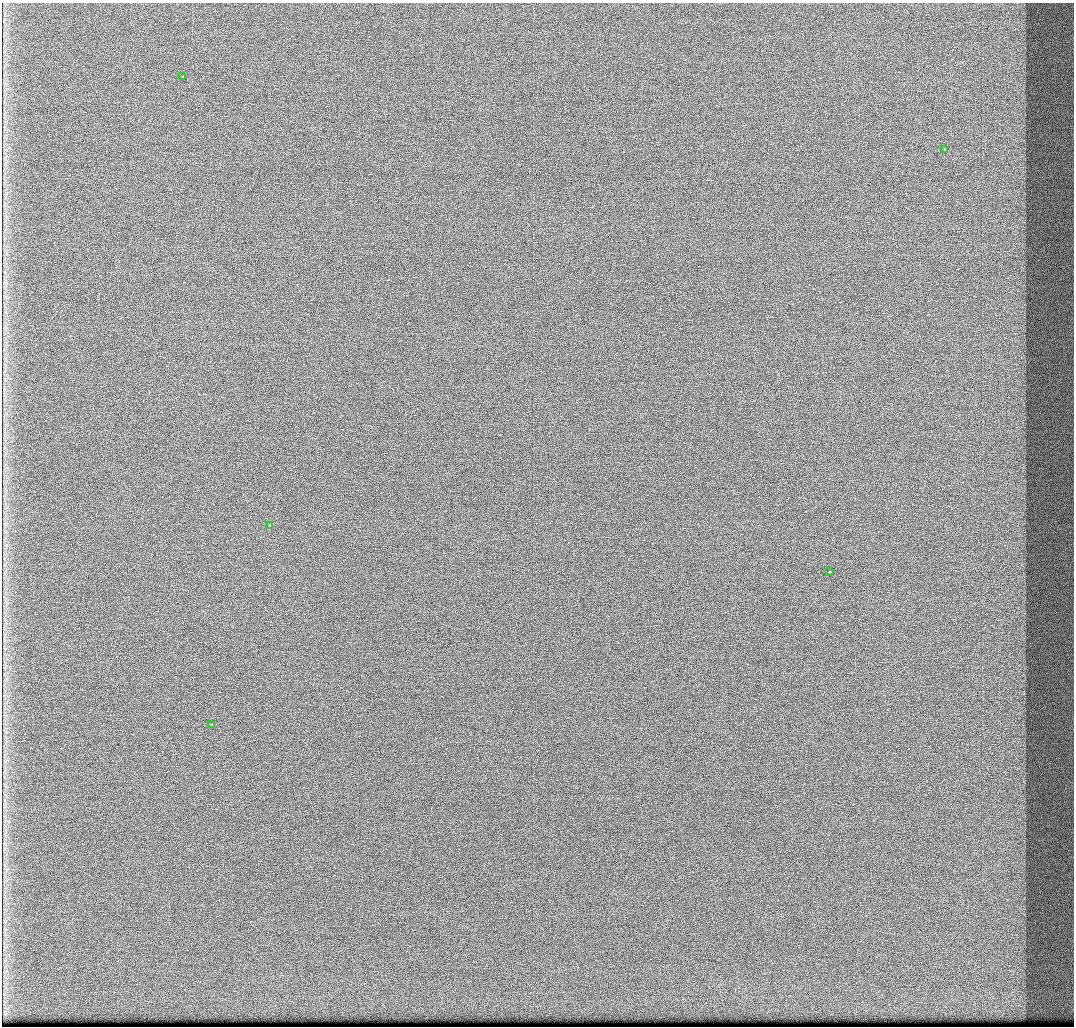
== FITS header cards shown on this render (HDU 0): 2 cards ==
NAXIS1  =                 1072 / Axis length
NAXIS2  =                 1024 / Axis length

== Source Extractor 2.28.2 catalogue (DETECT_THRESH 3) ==
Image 1072 x 1024 px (HDU 0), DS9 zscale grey, 1 PNG px = 1 image px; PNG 1076 x 1028 px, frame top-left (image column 1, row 1024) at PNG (2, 3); each listed source drawn as its Kron ellipse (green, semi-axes under 4 px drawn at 4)
Background 428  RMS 4.9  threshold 14.8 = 3 sigma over >= 5 px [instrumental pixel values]
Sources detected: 5; all 5 listed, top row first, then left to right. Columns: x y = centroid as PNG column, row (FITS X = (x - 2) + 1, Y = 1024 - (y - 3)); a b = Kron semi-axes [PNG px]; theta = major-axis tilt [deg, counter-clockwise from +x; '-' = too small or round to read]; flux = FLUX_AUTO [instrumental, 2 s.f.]
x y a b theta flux
183 76 3 3 - 2600
944 149 4 3 - 2900
270 526 4 3 - 3700
829 572 3 2 - 710
211 724 3 3 - 660